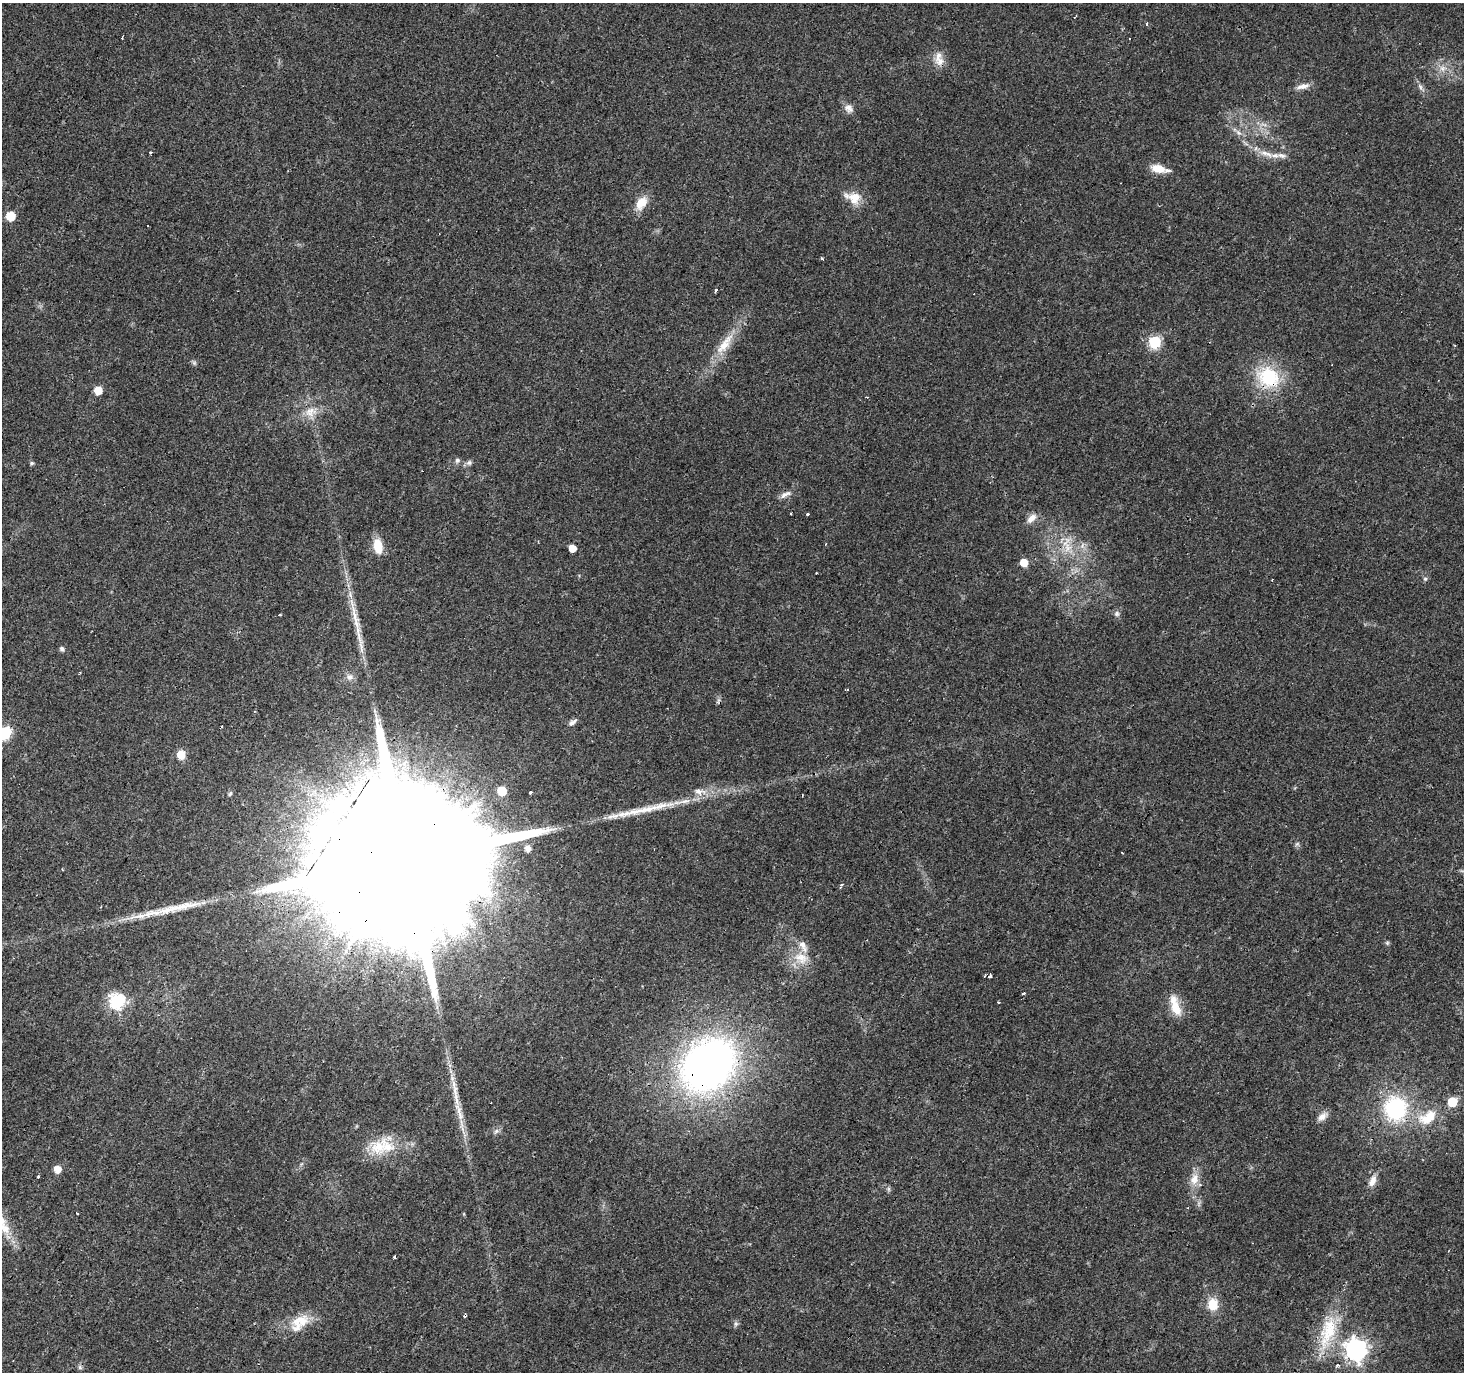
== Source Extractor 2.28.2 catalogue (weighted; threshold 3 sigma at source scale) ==
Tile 7 of 4 x 4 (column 3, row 2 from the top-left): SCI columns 2926-4387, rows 2996-4365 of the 5848 x 5924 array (HDU 1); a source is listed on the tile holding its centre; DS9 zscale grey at full resolution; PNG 1466 x 1374 px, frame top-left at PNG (2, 3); no overlay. Shown black and unused: <1% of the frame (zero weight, under 3 of 4 exposures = <1% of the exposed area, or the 3 px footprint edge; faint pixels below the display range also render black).
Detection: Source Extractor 2.28.2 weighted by HDU 2 'WHT'; one run over the whole footprint, this tile lists its part. Background 0.0278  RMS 0.0032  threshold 0.0145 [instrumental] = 3 sigma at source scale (4.5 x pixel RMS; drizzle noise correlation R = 1.50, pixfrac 1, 0.0396/0.0396 arcsec/px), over >= 5 px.
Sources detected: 99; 8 cosmic-ray / hot-pixel residue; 2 long thin detections or spike segments (spike, bleed or trail) — not listed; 8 inside a brighter listed object's ellipse — not listed separately; the other 81 listed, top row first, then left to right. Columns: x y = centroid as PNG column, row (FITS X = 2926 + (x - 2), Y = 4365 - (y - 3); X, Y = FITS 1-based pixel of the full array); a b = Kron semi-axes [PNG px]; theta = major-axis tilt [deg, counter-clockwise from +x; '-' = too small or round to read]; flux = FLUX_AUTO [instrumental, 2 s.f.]
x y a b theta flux
1147 23 3 3 - 0.65
940 61 14 11 25 2.9
1442 68 9 8 - 2.1
1303 86 19 7 12 2.3
1420 87 7 6 - 0.84
849 108 13 10 -34 1.9
1238 132 10 5 -44 1.2
151 153 3 3 - 1.8
1264 153 13 7 -8 2.4
1282 155 12 6 -15 1.5
1158 169 17 9 -14 4.4
854 198 17 16 - 5.1
641 203 17 11 56 5
10 216 6 6 - 10
821 258 3 3 - 0.49
716 290 4 3 - 0.64
1155 342 6 6 - 33
724 345 37 12 55 8.1
194 363 6 5 - 0.59
1268 377 34 28 -23 18
98 390 6 5 - 6.5
310 412 18 13 22 4.7
457 460 7 7 - 0.84
31 463 6 4 -14 0.57
469 463 8 6 38 0.94
785 494 17 6 28 1.7
791 513 3 2 - 0.33
808 514 3 3 - 2.6
1031 518 13 8 41 2.6
378 546 17 9 -79 5.9
1068 547 14 8 -80 3.7
572 548 5 5 - 4
1024 563 5 5 - 6.2
1425 579 6 5 - 0.57
1117 614 8 7 - 0.91
355 617 51 8 -78 8.6
62 649 7 5 -51 0.71
350 677 10 8 -17 1.8
254 711 3 2 - 0.41
572 722 12 5 33 1.2
5 733 7 6 - 41
181 755 9 8 - 4.2
502 791 6 6 - 10
698 791 10 7 -19 1.9
530 793 3 3 - 0.92
230 794 7 4 62 0.56
1297 844 7 4 44 0.58
528 848 7 6 - 1.6
402 865 85 30 56 58000
841 885 5 4 - 0.69
801 958 22 14 -25 6.3
985 975 4 2 - 0.27
990 976 5 3 - 0.82
1024 994 3 3 - 6.1
117 1001 7 7 - 61
998 1002 3 2 - 0.38
1176 1008 24 11 -66 5.6
708 1065 51 39 43 170
1452 1102 6 6 - 12
1395 1109 28 26 -84 30
459 1112 40 8 -76 6.4
1322 1116 15 8 43 2.1
1428 1117 30 17 31 10
496 1131 7 6 - 0.91
379 1146 31 21 35 10
57 1169 6 5 - 3.8
39 1176 3 3 - 1.5
1194 1179 17 12 71 3.9
1372 1181 16 8 65 2.7
889 1189 7 4 -89 0.57
77 1213 3 3 - 1.2
464 1214 5 3 - 0.3
2 1223 23 11 -87 5.5
394 1257 3 3 - 0.45
1213 1304 14 12 -84 5.7
301 1321 29 16 16 7.7
736 1324 6 6 - 0.7
1328 1332 51 20 73 17
1356 1349 8 8 - 190
1337 1365 4 4 - 0.71
80 1367 6 5 - 0.63
Overlapping masked pixels (flux is a lower limit): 5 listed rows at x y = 1268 377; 5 733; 402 865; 708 1065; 1395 1109
Isophote crosses this tile's border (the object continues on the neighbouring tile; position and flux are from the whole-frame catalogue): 2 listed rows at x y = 5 733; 2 1223